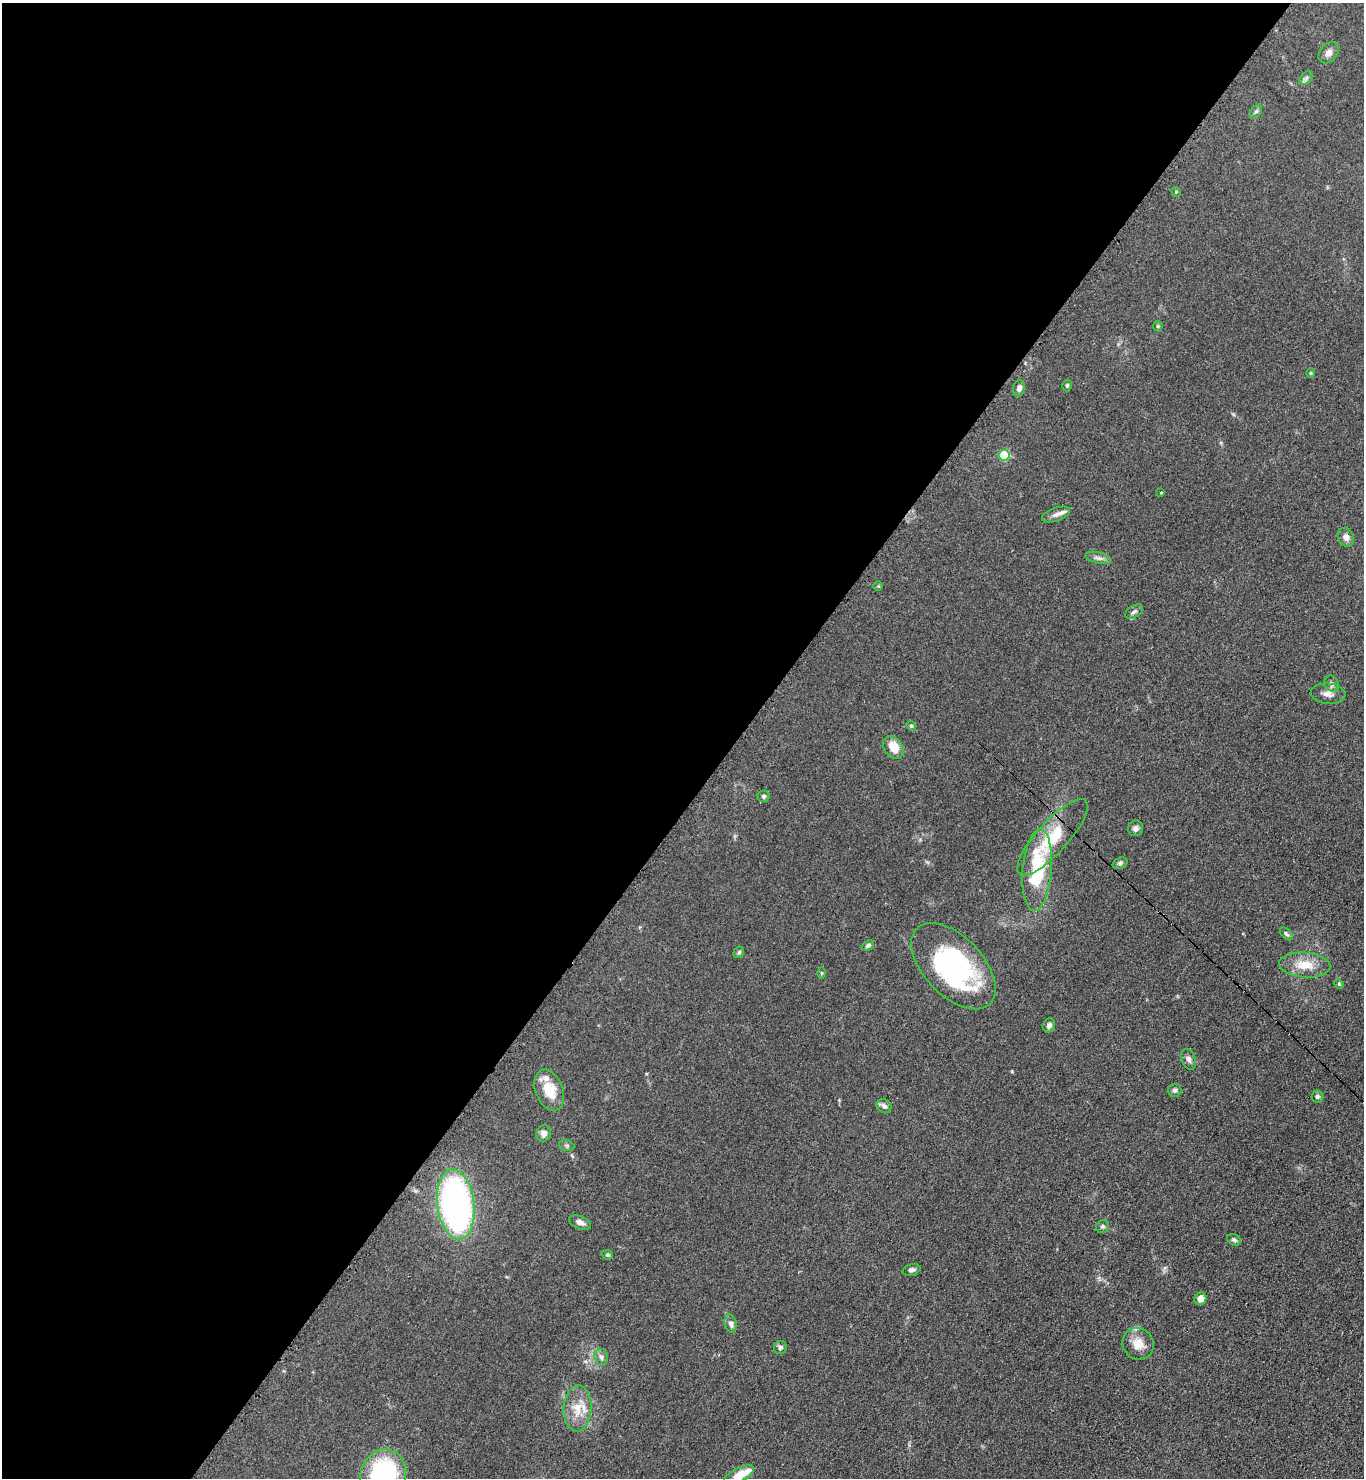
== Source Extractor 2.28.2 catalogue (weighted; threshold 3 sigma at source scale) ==
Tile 5 of 4 x 4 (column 1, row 2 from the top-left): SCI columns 372-1733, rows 3018-4493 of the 6052 x 6034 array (HDU 1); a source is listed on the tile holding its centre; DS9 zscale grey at full resolution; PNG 1366 x 1480 px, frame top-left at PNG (2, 3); each listed source drawn as its Kron ellipse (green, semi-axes under 4 px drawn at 4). Shown black and unused: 54% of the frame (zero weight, under 3 of 4 exposures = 7% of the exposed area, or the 3 px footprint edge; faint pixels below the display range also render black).
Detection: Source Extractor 2.28.2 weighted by HDU 2 'WHT'; one run over the whole footprint, this tile lists its part. Background 0.0831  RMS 0.0073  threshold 0.033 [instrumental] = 3 sigma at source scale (4.5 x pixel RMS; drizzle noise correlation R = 1.50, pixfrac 1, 0.05/0.05 arcsec/px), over >= 5 px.
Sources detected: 57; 1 inside a brighter object's white glare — neither listed nor drawn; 3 inside a brighter listed object's ellipse — not listed separately; the other 53 listed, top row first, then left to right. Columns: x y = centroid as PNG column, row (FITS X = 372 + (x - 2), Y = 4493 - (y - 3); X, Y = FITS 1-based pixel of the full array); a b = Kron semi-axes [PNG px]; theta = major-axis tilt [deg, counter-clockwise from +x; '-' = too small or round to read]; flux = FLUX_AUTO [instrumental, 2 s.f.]
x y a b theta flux
1329 53 12 8 50 4.1
1306 78 8 5 46 1.9
1256 111 7 5 52 1.6
1176 192 5 4 - 0.72
1158 326 5 4 - 0.85
1310 373 5 3 - 0.64
1067 385 6 4 74 1.1
1019 388 8 6 75 2.9
1004 455 5 5 - 35
1161 492 3 3 - 1.2
1056 514 15 6 19 3.6
1346 537 10 7 -65 3.5
1098 558 13 5 -12 2.6
878 586 5 5 - 0.72
1134 612 10 5 33 2
1332 684 9 6 -59 2.2
1328 694 17 10 -5 5.3
911 726 5 4 - 0.87
893 747 12 9 -56 12
764 796 6 6 - 1.5
1136 828 8 7 - 2.4
1052 837 49 15 48 30
1120 863 8 5 21 1.5
1037 870 41 14 85 52
1286 934 8 4 -45 1.3
868 945 6 4 26 1.6
739 952 6 5 - 1.4
1305 965 26 12 -4 14
953 966 53 29 -46 110
821 973 6 4 -90 0.84
1339 984 5 4 - 0.86
1049 1025 7 6 - 2.6
1189 1059 11 6 -70 2.5
549 1090 21 13 -69 18
1174 1090 7 6 - 1.7
1317 1097 6 6 - 1.6
884 1106 8 6 -37 2.5
544 1133 8 7 - 3.7
567 1146 8 5 -17 1.5
456 1204 35 18 -83 240
580 1222 11 6 -22 3.3
1102 1227 7 6 - 1.6
1234 1240 7 5 -28 1.5
607 1255 6 4 -19 0.96
912 1270 9 5 14 2.1
1200 1299 6 6 - 5.3
731 1324 9 6 -77 2.6
1138 1344 16 15 - 10
780 1348 6 6 - 1.7
601 1357 8 6 -78 2.3
577 1408 23 14 87 14
383 1475 26 22 71 100
738 1476 17 7 28 12
Isophote crosses this tile's border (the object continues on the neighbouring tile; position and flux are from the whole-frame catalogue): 2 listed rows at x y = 383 1475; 738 1476